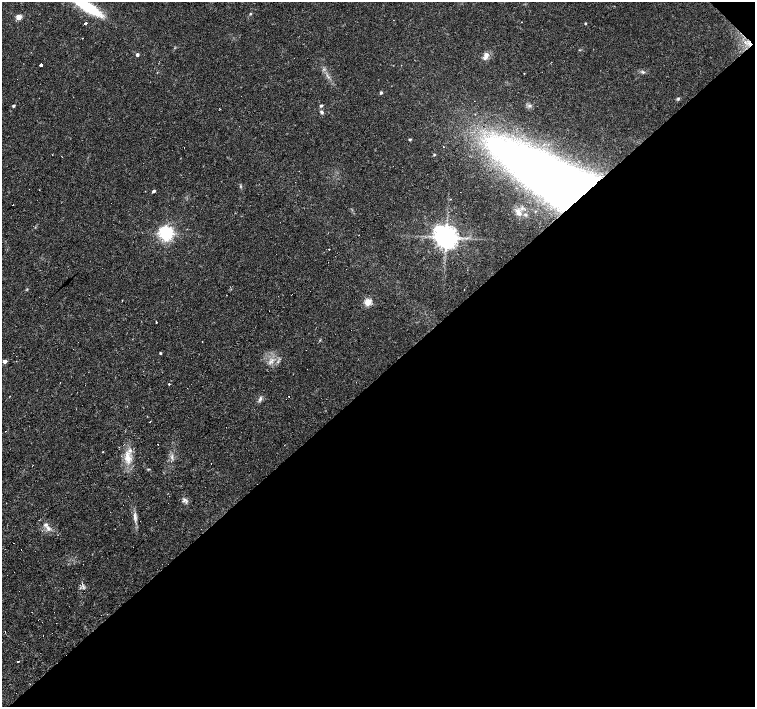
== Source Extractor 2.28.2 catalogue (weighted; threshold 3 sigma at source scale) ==
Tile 12 of 4 x 4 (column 4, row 3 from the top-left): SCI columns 4517-6021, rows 1626-3035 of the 6021 x 6003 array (HDU 1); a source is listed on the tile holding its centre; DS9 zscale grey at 2 x 2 block average (1 PNG px = mean of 2 x 2 image px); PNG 757 x 709 px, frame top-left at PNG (2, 2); no overlay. Shown black and unused: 47% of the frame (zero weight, under 3 of 4 exposures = <1% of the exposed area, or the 3 px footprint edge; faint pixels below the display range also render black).
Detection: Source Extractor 2.28.2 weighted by HDU 2 'WHT'; one run over the whole footprint, this tile lists its part. Background 0.033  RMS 0.0024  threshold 0.011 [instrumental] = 3 sigma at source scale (4.5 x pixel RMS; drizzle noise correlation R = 1.50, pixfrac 1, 0.0396/0.0396 arcsec/px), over >= 5 px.
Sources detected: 61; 1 inside a brighter object's white glare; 11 cosmic-ray / hot-pixel residue — not listed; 2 inside a brighter listed object's ellipse — not listed separately; the other 47 listed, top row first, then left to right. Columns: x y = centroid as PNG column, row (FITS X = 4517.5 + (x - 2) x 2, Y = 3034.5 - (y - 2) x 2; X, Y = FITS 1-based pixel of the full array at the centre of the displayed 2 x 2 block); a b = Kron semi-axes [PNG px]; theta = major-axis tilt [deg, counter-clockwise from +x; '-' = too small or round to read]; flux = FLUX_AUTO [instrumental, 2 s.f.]
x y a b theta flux
87 7 34 9 -31 31
250 14 4 3 - 0.54
19 17 3 3 - 12
85 23 3 2 - 2.1
585 23 2 2 - 0.56
745 42 4 4 - 1.5
137 55 2 2 - 2
487 55 9 6 86 3.1
41 64 2 2 - 110
643 72 5 3 - 0.78
381 93 3 3 - 1
678 99 5 4 - 0.78
13 106 2 2 - 1.1
321 106 3 3 - 1.1
322 112 5 4 - 1.1
513 135 2 2 - 0.94
410 139 3 2 - 0.83
434 155 3 3 - 0.44
240 186 4 2 - 0.55
562 189 101 22 -35 920
154 191 3 2 - 1.2
13 205 2 2 - 1.7
518 212 9 6 -59 3.9
525 214 5 4 - 1.3
166 233 4 4 - 190
446 237 6 5 - 640
329 249 2 2 - 0.47
464 290 2 2 - 0.33
122 300 2 2 - 0.47
368 302 3 3 - 13
156 322 2 2 - 31
160 353 2 2 - 0.8
5 361 3 2 - 4.2
270 362 6 2 56 1
278 362 3 2 - 0.47
169 384 2 2 - 0.57
289 396 2 2 - 0.24
260 399 7 3 74 1.4
150 421 2 2 - 2.6
102 452 2 2 - 0.3
172 457 5 2 - 0.88
128 458 13 7 -82 6.4
184 500 8 4 46 1.5
135 516 12 3 -84 2.6
48 529 8 4 -69 2.1
82 583 3 2 - 0.54
18 662 2 2 - 0.78
Overlapping masked pixels (flux is a lower limit): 2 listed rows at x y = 745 42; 562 189
Isophote crosses this tile's border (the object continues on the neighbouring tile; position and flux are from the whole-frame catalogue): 1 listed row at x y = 87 7
Diffuse or blended objects may show on this block-average render without a row.